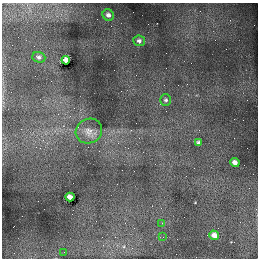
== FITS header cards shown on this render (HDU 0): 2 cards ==
NAXIS1  =                  256
NAXIS2  =                  256

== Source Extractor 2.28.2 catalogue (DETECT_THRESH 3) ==
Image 256 x 256 px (HDU 0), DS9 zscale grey, 1 PNG px = 1 image px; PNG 260 x 260 px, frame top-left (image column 1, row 256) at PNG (2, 3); each listed source drawn as its Kron ellipse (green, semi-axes under 4 px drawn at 4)
Background 0.0338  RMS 0.0057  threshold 0.017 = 3 sigma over >= 5 px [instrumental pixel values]
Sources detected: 13; all 13 listed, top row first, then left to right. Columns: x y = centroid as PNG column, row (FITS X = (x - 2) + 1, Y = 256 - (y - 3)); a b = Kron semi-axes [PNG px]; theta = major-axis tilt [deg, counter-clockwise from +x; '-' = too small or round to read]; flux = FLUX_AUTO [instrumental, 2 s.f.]
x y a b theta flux
108 15 6 5 - 1.8
139 41 6 5 - 1.5
39 57 7 5 -20 1.2
66 60 4 4 - 4.3
166 100 6 5 - 0.93
89 131 13 12 - 2.9
199 143 4 4 - 1.2
235 163 5 4 - 2.6
70 197 4 4 - 4.1
162 223 3 3 - 0.24
214 235 5 4 - 2.8
163 237 4 3 - 0.27
64 252 4 4 - 0.33